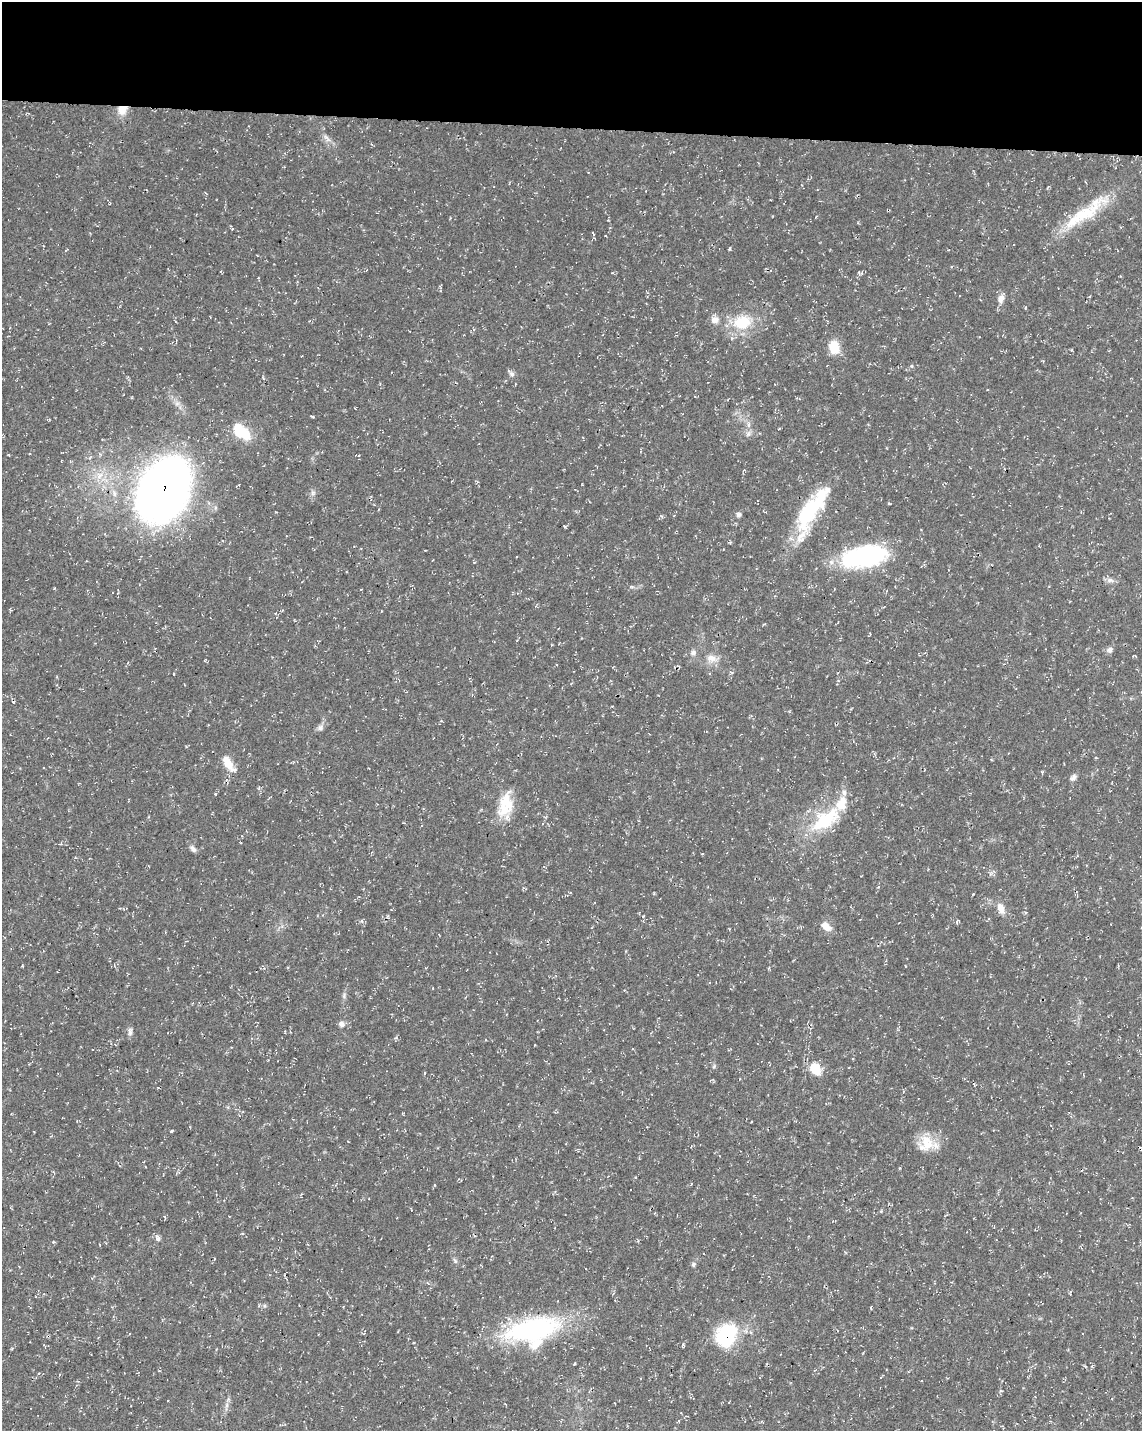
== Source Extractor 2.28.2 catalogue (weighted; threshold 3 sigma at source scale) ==
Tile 3 of 4 x 3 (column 3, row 1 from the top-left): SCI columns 2293-3432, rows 3147-4575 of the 4576 x 4806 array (HDU 1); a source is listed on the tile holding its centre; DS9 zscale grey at full resolution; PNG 1144 x 1433 px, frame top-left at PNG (2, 2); no overlay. Shown black and unused: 9% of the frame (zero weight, under 3 of 4 exposures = <1% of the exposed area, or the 3 px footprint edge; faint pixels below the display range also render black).
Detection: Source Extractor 2.28.2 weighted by HDU 2 'WHT'; one run over the whole footprint, this tile lists its part. Background 0.0136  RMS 0.0022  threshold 0.01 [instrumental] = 3 sigma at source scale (4.5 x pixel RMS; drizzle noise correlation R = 1.50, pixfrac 1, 0.0396/0.0396 arcsec/px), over >= 5 px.
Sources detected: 70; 1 inside a brighter object's white glare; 2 cosmic-ray / hot-pixel residue — not listed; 6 inside a brighter listed object's ellipse — not listed separately; the other 61 listed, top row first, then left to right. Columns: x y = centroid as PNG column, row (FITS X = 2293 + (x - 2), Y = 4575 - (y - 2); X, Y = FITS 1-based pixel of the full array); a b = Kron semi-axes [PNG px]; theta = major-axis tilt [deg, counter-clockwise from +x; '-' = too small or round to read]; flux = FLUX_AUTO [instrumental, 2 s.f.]
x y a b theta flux
121 111 14 10 -36 2.2
327 138 16 4 -48 1
110 203 3 3 - 0.17
1081 216 71 15 32 12
593 234 8 3 -68 0.24
44 246 4 3 - 0.18
729 249 5 3 - 0.27
1001 299 13 8 73 1.3
715 320 11 9 10 1.4
742 323 23 18 14 8.3
834 347 16 11 -81 4.3
511 373 11 5 -42 0.7
312 416 5 3 - 0.2
749 425 9 4 -89 0.73
241 432 24 13 -39 7.2
9 455 2 2 - 0.22
99 476 14 6 55 1.7
164 490 53 37 64 170
313 493 7 6 - 0.6
889 503 4 2 - 0.17
808 512 47 21 60 16
738 515 6 6 - 0.7
730 543 4 4 - 0.27
865 556 48 22 11 29
1110 580 12 6 -7 0.91
631 587 7 4 1 0.39
764 624 4 3 - 0.2
1110 650 8 6 34 0.88
693 653 9 7 16 0.86
1135 656 4 3 - 0.23
712 658 15 10 -13 2.2
320 727 10 7 47 0.87
1096 758 4 3 - 0.18
228 763 22 10 -58 3.2
1073 777 10 6 56 0.78
505 805 31 19 76 7
825 819 48 23 35 14
193 849 11 6 -47 0.78
654 893 5 3 - 0.2
973 894 4 3 - 0.19
1001 908 15 8 -68 1.9
643 916 5 4 - 0.27
957 922 7 3 81 0.3
826 926 13 8 -38 2.2
344 996 9 3 85 0.52
342 1024 8 7 - 0.92
130 1032 11 6 86 0.79
714 1066 6 4 73 0.32
815 1069 17 12 -54 4.2
903 1092 5 3 - 0.24
171 1131 4 3 - 0.27
927 1143 23 18 -54 5.2
881 1211 4 4 - 0.2
157 1238 9 6 -58 0.75
214 1259 4 3 - 0.24
455 1261 9 5 -57 0.48
693 1264 6 5 - 0.49
532 1330 68 28 11 35
726 1335 28 22 62 14
683 1344 4 4 - 0.37
1001 1391 5 3 - 0.21
Overlapping masked pixels (flux is a lower limit): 4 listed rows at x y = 164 490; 808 512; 865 556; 726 1335
Unlisted compact peaks at least as high as the median listed source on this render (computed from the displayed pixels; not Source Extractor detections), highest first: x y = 911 366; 264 1306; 215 794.